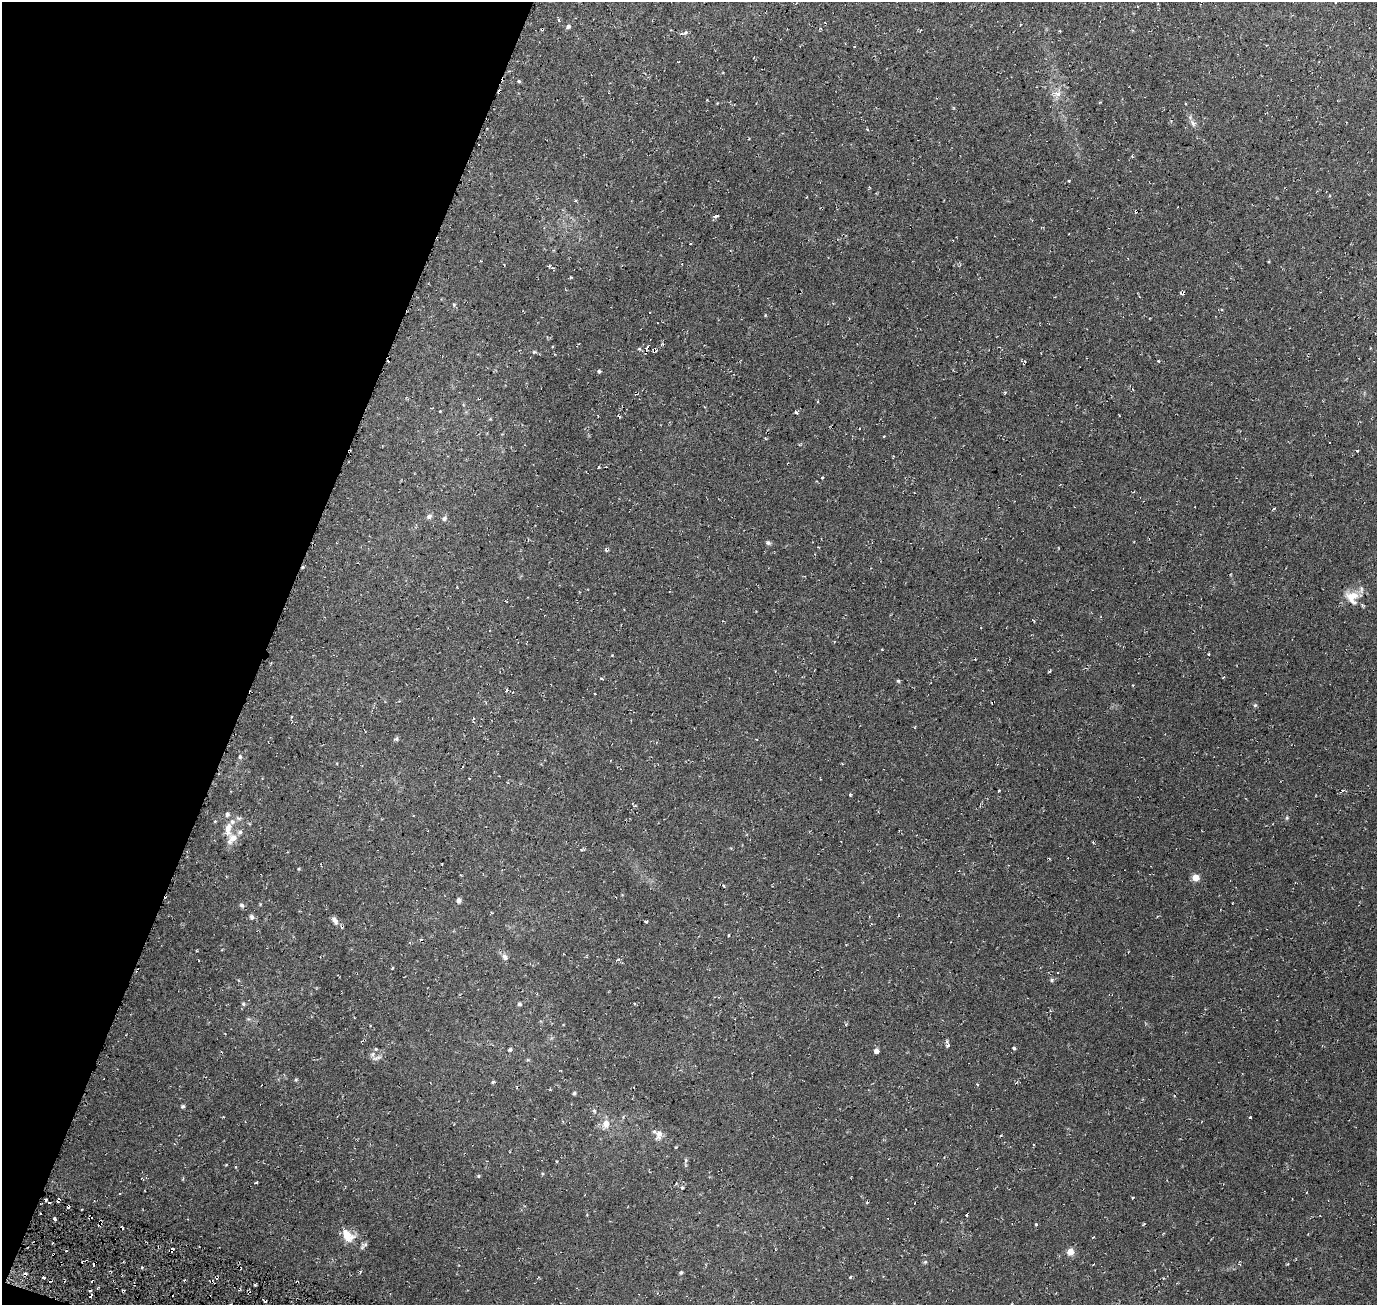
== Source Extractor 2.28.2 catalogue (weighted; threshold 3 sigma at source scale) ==
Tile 9 of 4 x 4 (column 1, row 3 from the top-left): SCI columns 1-1375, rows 1516-2818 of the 5504 x 5701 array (HDU 1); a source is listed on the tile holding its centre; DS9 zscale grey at full resolution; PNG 1379 x 1307 px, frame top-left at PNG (2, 2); no overlay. Shown black and unused: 19% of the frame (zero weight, under 3 of 6 exposures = <1% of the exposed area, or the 3 px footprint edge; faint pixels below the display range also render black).
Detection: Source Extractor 2.28.2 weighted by HDU 2 'WHT'; one run over the whole footprint, this tile lists its part. Background 0.0273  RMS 0.0042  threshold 0.0174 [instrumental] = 3 sigma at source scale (4.09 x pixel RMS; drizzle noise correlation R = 1.36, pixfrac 0.8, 0.0396/0.0396 arcsec/px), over >= 5 px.
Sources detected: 116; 10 cosmic-ray / hot-pixel residue — not listed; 4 inside a brighter listed object's ellipse — not listed separately; the other 102 listed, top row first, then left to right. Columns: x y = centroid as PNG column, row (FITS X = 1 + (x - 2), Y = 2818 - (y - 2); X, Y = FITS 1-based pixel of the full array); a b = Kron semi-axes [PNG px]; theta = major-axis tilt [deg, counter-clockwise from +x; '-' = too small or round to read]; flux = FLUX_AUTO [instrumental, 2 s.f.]
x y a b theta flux
1020 25 3 2 - 0.25
569 27 5 5 - 0.84
685 33 9 5 11 0.96
854 47 2 2 - 0.31
519 81 4 3 - 0.67
1058 94 11 8 2 2.2
1193 123 10 5 -58 1.4
716 216 6 5 - 0.83
1069 233 2 2 - 0.26
690 244 2 2 - 0.38
570 277 4 3 - 0.33
454 305 5 4 - 0.47
765 315 5 3 - 0.29
999 347 4 3 - 0.32
639 349 5 4 - 0.45
534 352 5 4 - 0.48
1158 361 4 3 - 0.32
599 371 4 4 - 0.5
704 407 3 3 - 0.25
440 411 2 2 - 0.28
796 412 6 3 -59 0.54
619 416 5 3 - 0.44
1357 451 3 3 - 0.49
822 478 4 2 - 0.29
429 516 7 5 32 1.1
444 518 7 6 - 0.96
768 543 6 5 - 0.73
606 550 5 3 - 0.43
1352 597 20 17 -55 6
612 655 3 3 - 0.24
975 659 2 2 - 0.26
601 679 5 3 - 0.37
898 681 4 4 - 0.51
1133 685 3 2 - 0.3
506 690 3 3 - 0.7
595 694 3 2 - 0.29
1255 705 5 5 - 0.54
292 717 4 3 - 0.43
397 739 7 4 90 0.61
240 757 7 5 -74 0.65
469 778 3 2 - 0.28
999 791 3 2 - 0.46
850 795 3 3 - 0.41
634 806 5 3 - 0.43
1287 818 5 5 - 0.44
228 829 19 9 82 4
240 832 6 6 - 1.1
1195 877 7 6 - 3.2
724 886 3 2 - 0.34
459 900 5 5 - 1.3
242 905 7 6 - 0.83
1157 916 4 2 - 0.32
251 917 7 6 - 1
335 920 12 7 -58 1.7
646 922 4 3 - 0.4
729 936 3 2 - 0.39
421 940 5 3 - 0.46
505 957 9 6 -53 1.4
1052 980 6 5 - 0.59
243 1004 5 4 - 0.54
519 1004 5 4 - 0.75
635 1004 3 2 - 0.35
948 1045 5 4 - 0.7
1014 1048 4 3 - 0.62
376 1049 5 4 - 0.43
510 1050 5 4 - 0.6
876 1051 4 4 - 1.7
372 1054 6 6 - 0.97
296 1080 5 4 - 0.43
493 1082 5 3 - 0.49
574 1093 4 4 - 0.57
183 1106 6 4 29 0.57
594 1111 6 4 0 0.52
223 1117 4 2 - 0.25
1250 1117 3 3 - 0.34
606 1124 11 9 89 3
659 1134 12 9 74 2.3
676 1147 4 3 - 0.3
686 1160 6 4 -90 0.59
235 1167 4 3 - 0.32
478 1176 4 4 - 0.43
256 1182 3 3 - 0.7
682 1187 4 4 - 0.41
46 1200 4 3 - 0.97
58 1200 6 3 65 0.74
967 1215 3 2 - 0.56
55 1219 3 3 - 0.85
100 1224 5 3 - 0.57
1036 1224 3 3 - 0.78
347 1235 18 12 -44 5.9
364 1244 11 4 0 0.84
172 1250 4 3 - 1.5
1070 1252 7 6 - 2.9
925 1262 5 4 - 0.46
142 1267 3 3 - 0.71
360 1272 4 3 - 0.38
25 1273 4 3 - 1.1
681 1273 5 4 - 0.5
850 1277 4 2 - 0.36
44 1278 4 2 - 0.65
255 1285 3 3 - 0.89
123 1291 4 2 - 0.43
Overlapping masked pixels (flux is a lower limit): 4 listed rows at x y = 58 1200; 100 1224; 172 1250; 123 1291